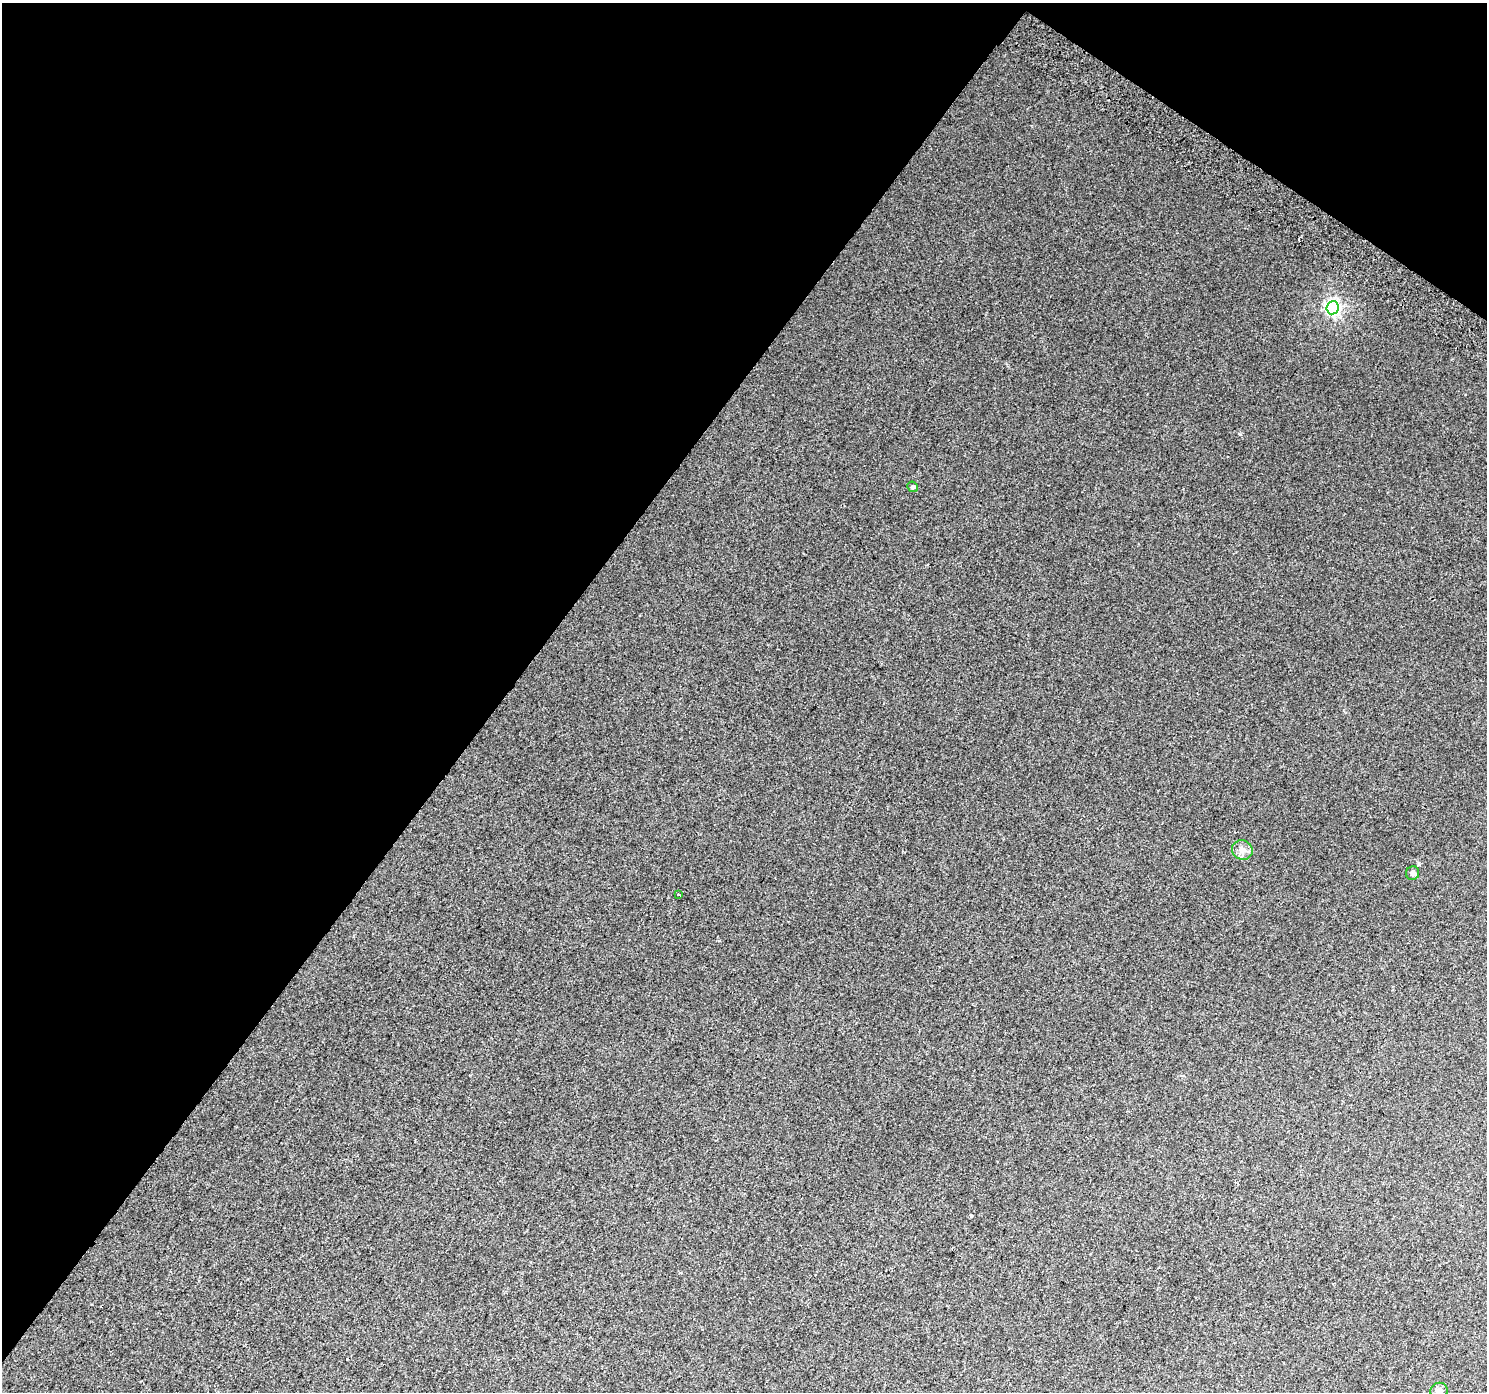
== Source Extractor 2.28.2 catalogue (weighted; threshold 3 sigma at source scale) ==
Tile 2 of 4 x 4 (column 2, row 1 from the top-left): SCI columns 1518-3002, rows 4457-5846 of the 5998 x 6065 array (HDU 1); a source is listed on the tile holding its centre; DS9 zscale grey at full resolution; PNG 1489 x 1394 px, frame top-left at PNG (2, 3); each listed source drawn as its Kron ellipse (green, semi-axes under 4 px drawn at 4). Shown black and unused: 37% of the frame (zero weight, under 2 of 3 exposures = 2% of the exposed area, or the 3 px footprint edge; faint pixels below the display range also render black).
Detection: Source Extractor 2.28.2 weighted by HDU 2 'WHT'; one run over the whole footprint, this tile lists its part. Background 0.00886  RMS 0.0057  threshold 0.0258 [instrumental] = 3 sigma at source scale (4.5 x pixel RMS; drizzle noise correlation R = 1.50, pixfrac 1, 0.0396/0.0396 arcsec/px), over >= 5 px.
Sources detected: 7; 1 cosmic-ray / hot-pixel residue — neither listed nor drawn; the other 6 listed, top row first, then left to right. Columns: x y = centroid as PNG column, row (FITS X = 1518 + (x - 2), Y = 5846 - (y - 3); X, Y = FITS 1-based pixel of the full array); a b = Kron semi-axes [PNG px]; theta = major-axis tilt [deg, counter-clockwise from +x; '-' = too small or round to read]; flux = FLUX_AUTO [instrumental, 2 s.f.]
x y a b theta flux
1332 308 6 6 - 130
913 487 5 5 - 1
1242 850 10 9 - 3.4
1413 873 7 6 - 1.7
678 894 3 3 - 6.6
1439 1391 9 8 - 2.3
Isophote crosses this tile's border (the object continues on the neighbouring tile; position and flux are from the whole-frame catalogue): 1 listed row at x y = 1439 1391